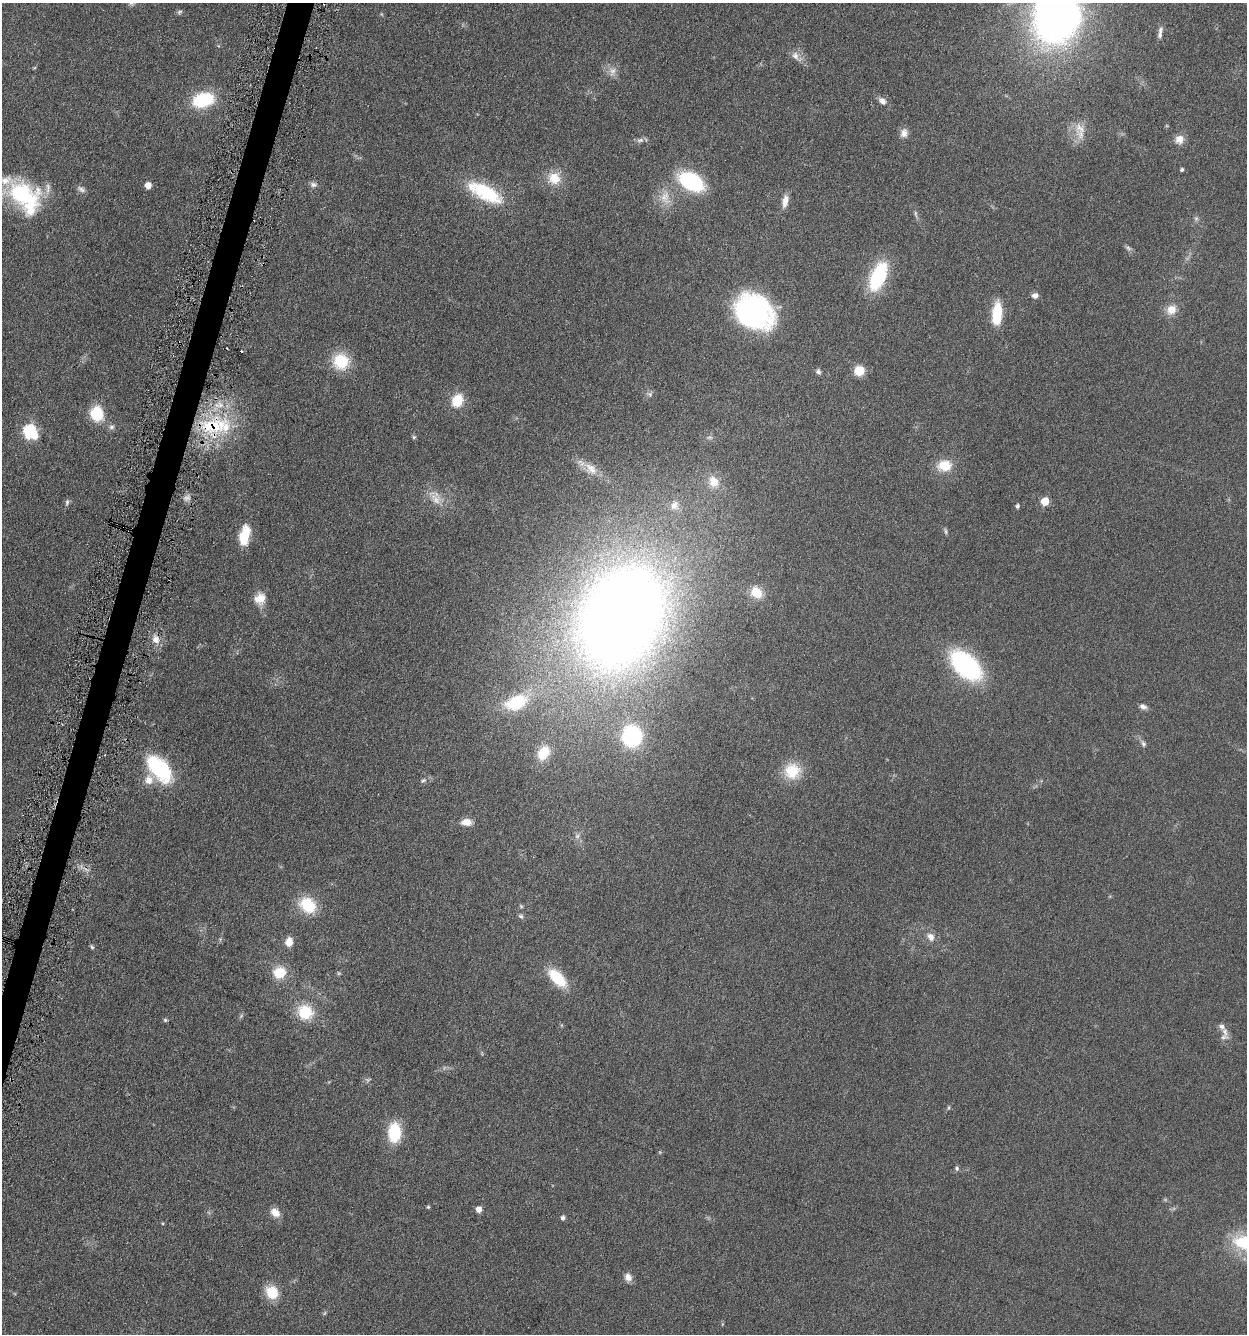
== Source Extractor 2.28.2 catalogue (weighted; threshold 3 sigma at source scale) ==
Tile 7 of 4 x 4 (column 3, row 2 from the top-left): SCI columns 2754-3998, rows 2675-4006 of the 5376 x 5350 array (HDU 1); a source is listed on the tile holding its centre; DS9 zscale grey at full resolution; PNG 1249 x 1336 px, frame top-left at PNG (2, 3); no overlay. Shown black and unused: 2% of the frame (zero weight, under 3 of 6 exposures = <1% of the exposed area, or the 3 px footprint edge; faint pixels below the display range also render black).
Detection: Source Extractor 2.28.2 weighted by HDU 2 'WHT'; one run over the whole footprint, this tile lists its part. Background 0.0957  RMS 0.0067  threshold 0.0276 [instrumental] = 3 sigma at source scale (4.09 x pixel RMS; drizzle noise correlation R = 1.36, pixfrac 0.8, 0.05/0.05 arcsec/px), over >= 5 px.
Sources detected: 105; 5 too faint to see at this stretch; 2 cosmic-ray / hot-pixel residue — not listed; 8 inside a brighter listed object's ellipse — not listed separately; the other 90 listed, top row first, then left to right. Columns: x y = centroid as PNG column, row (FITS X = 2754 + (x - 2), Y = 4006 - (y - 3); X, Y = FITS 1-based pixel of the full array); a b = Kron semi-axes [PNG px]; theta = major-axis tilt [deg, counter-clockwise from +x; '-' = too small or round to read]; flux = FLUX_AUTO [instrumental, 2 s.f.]
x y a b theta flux
179 12 7 6 - 1.2
381 14 6 3 -70 0.6
1057 17 43 37 69 400
1160 30 10 6 79 2.4
796 56 20 9 -42 5.2
203 100 22 13 15 39
882 101 10 7 -37 3.7
1080 128 19 15 -38 9.9
904 133 11 10 - 3.9
1179 139 11 10 - 5.7
640 140 11 7 15 2.3
1182 170 4 4 - 1.2
554 178 17 16 - 13
691 181 20 12 -29 72
313 184 10 7 -8 2.3
148 185 5 5 - 7.5
81 189 13 7 -32 2.5
485 192 44 17 -28 41
22 195 44 27 -19 62
665 197 25 14 -83 12
785 201 15 7 79 5.7
916 214 13 4 -75 1.7
1196 218 7 6 - 1.4
1128 248 9 6 -39 1.7
878 276 27 13 68 52
1035 295 7 6 - 3
1171 310 15 12 46 7.7
754 312 37 30 -35 130
997 314 24 10 85 23
341 361 17 16 - 24
859 371 9 8 - 13
818 372 7 6 - 1.7
650 394 10 7 -28 1.9
457 400 13 11 63 16
97 414 13 11 -79 25
212 426 43 25 8 52
111 427 8 7 - 2
29 431 6 6 - 100
35 436 5 5 - 6.6
414 437 5 5 - 1
945 465 18 14 -2 13
591 469 21 13 -38 8.1
713 481 18 14 -55 11
187 498 11 8 14 2.8
436 499 21 15 -49 11
1045 501 5 5 - 21
67 502 9 5 76 1.5
674 505 14 12 69 6.1
1017 506 5 4 - 1.6
945 531 9 4 -68 1.2
244 535 23 11 79 15
756 592 15 12 -46 12
260 598 15 14 - 8.1
622 617 90 66 62 930
156 639 11 9 -57 5.6
966 666 27 16 -42 110
517 702 30 17 22 34
1143 707 10 7 -22 2.6
632 736 14 13 - 73
1143 744 10 7 -61 2.1
543 753 15 11 59 18
159 769 33 18 -49 53
792 771 21 20 - 19
423 780 9 6 21 1.7
466 822 13 8 0 5.9
577 836 8 6 86 2.2
308 905 19 14 -39 24
521 906 6 4 -45 0.85
521 916 8 6 -54 1.5
931 937 10 8 -54 4.7
289 942 10 8 76 5.8
92 947 6 4 -66 1.1
279 972 13 12 - 16
339 973 6 5 - 0.84
557 978 22 11 -46 25
305 1012 15 14 - 24
241 1016 7 4 46 1
165 1020 6 5 - 0.96
1225 1032 20 7 -70 4.7
949 1108 7 3 81 0.76
394 1132 19 12 87 29
957 1168 7 5 82 1.2
428 1207 5 4 - 0.76
479 1209 5 5 - 5.2
275 1212 12 9 -42 5.9
563 1218 5 4 - 2.1
1246 1244 35 22 -32 35
628 1277 10 8 -62 4.1
272 1292 17 14 -52 14
324 1313 6 4 33 0.87
Overlapping masked pixels (flux is a lower limit): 1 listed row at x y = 212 426
Isophote crosses this tile's border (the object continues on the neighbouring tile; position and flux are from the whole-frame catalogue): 3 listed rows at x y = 1057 17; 22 195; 1246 1244